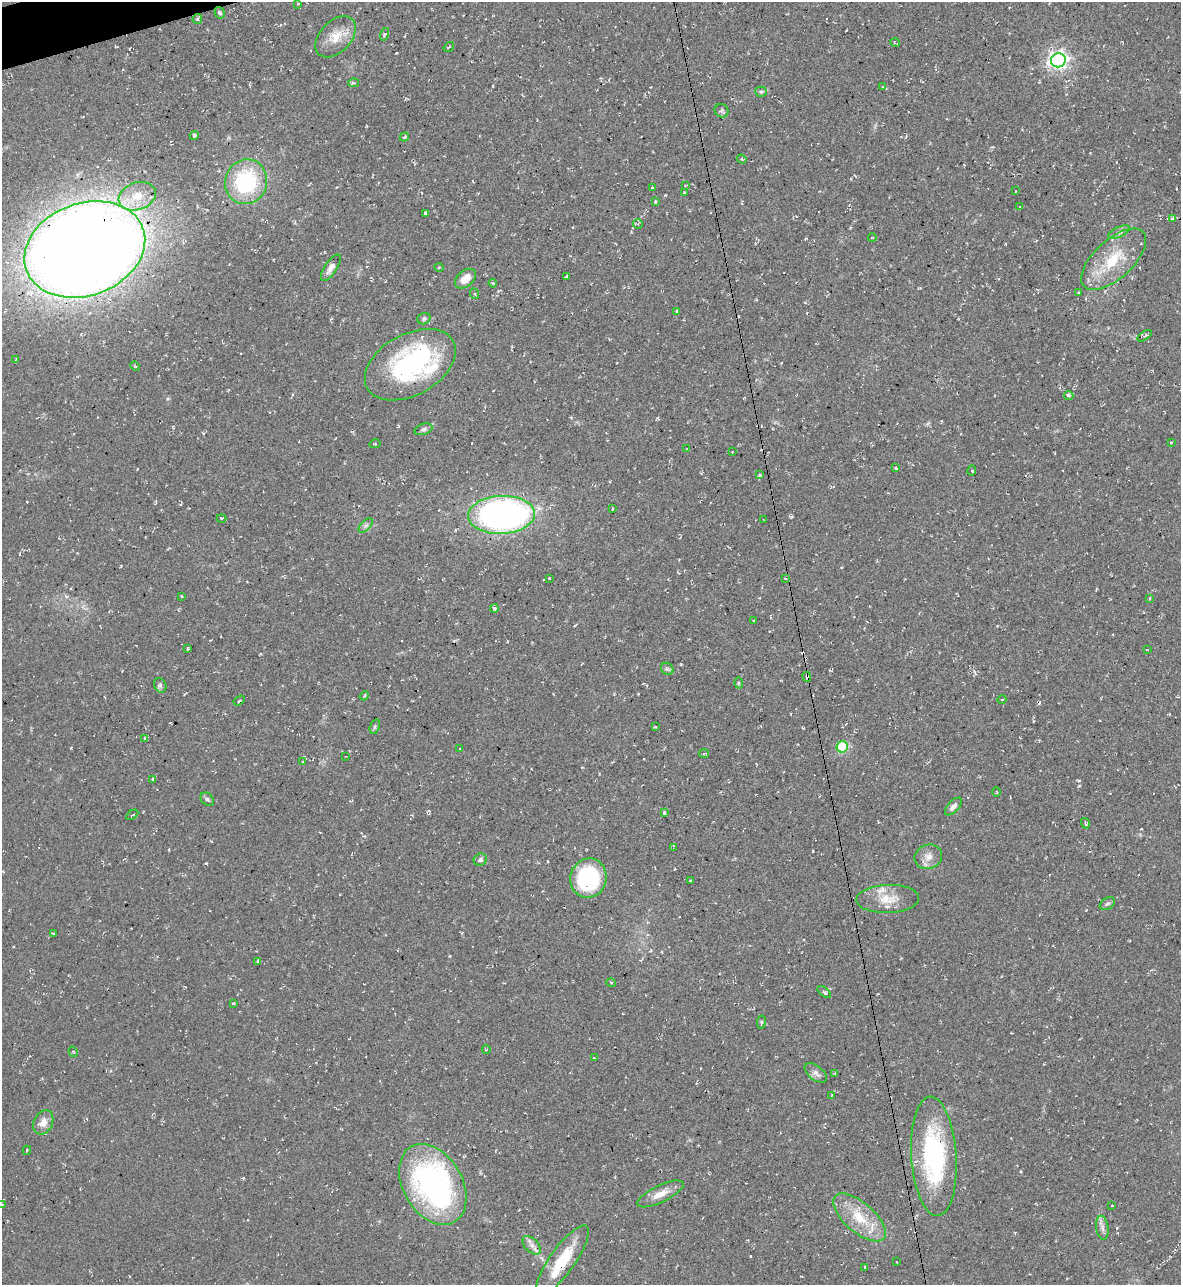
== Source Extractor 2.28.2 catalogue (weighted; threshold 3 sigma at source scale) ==
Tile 11 of 4 x 4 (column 3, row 3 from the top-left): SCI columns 2498-3676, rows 1285-2567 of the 5116 x 5134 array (HDU 1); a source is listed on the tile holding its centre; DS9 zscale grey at full resolution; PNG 1183 x 1287 px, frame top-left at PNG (2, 2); each listed source drawn as its Kron ellipse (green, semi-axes under 4 px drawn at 4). Shown black and unused: <1% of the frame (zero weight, under 2 of 3 exposures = <1% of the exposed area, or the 3 px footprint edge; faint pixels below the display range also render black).
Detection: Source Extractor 2.28.2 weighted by HDU 2 'WHT'; one run over the whole footprint, this tile lists its part. Background 0.0389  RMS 0.0094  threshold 0.0424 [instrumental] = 3 sigma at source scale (4.5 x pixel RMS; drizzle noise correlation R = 1.50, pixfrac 1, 0.05/0.05 arcsec/px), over >= 5 px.
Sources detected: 134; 1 inside a brighter object's white glare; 10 cosmic-ray / hot-pixel residue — neither listed nor drawn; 4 inside a brighter listed object's ellipse — not listed separately; the other 119 listed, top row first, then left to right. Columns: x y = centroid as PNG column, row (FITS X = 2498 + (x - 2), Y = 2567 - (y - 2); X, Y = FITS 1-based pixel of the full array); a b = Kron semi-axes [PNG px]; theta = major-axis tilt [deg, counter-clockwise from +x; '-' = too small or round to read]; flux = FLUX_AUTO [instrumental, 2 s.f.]
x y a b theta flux
298 4 3 2 - 0.84
220 13 6 4 -58 1.4
197 19 5 4 - 1.2
385 34 6 4 75 1.6
336 37 24 15 46 18
895 43 5 3 - 0.85
449 47 6 2 35 0.86
1058 60 7 7 - 470
353 83 5 4 - 1.3
882 87 4 2 - 0.81
761 92 5 5 - 1.7
722 111 7 6 - 2.1
194 135 5 4 - 1.9
404 137 5 3 - 1.4
742 159 5 4 - 1.2
246 182 23 21 69 87
685 185 3 2 - 0.74
652 188 3 3 - 2
1016 191 3 2 - 0.91
684 193 4 3 - 0.84
137 196 19 13 19 19
655 202 4 3 - 1.8
1019 207 3 3 - 2.2
426 213 4 3 - 7.3
1172 219 4 4 - 2
638 224 5 5 - 1.6
1119 232 12 5 24 3.4
872 238 4 3 - 0.66
85 249 62 46 20 2400
1114 259 40 19 42 41
331 268 15 6 57 5.9
439 268 5 3 - 1
566 276 4 3 - 0.96
465 279 12 8 40 10
493 283 4 3 - 0.96
1078 293 3 3 - 2
475 294 5 3 - 1.2
677 311 3 3 - 2.2
424 319 7 5 19 2.1
1145 336 8 3 34 1.6
15 360 3 2 - 0.72
410 365 49 30 29 130
135 366 5 3 - 1.2
1069 395 5 4 - 2.5
424 429 9 5 18 2.4
1171 443 3 3 - 1.7
375 444 5 3 - 0.94
687 449 3 2 - 0.74
732 452 3 2 - 0.66
896 468 4 3 - 1.3
972 470 5 3 - 1.5
760 475 3 3 - 1.5
612 509 3 2 - 1
501 515 33 19 3 350
222 518 5 2 - 0.8
764 520 3 2 - 0.61
366 526 9 5 47 2.5
549 578 3 2 - 0.7
785 578 4 2 - 0.68
181 596 3 2 - 2
1150 598 3 3 - 1.2
494 608 4 4 - 1.7
754 620 4 3 - 0.89
188 649 4 3 - 1.1
1147 649 3 2 - 0.65
667 669 7 5 -42 1.8
807 677 5 3 - 3.6
739 683 5 3 - 1.2
160 685 7 6 - 2.2
364 696 5 3 - 0.99
1002 699 4 3 - 0.73
239 701 6 2 34 0.93
375 727 7 4 71 1.7
655 727 3 2 - 1
145 738 4 3 - 1.8
842 747 6 5 - 61
460 749 3 2 - 0.92
704 754 5 3 - 0.88
346 756 3 2 - 0.7
303 761 3 2 - 0.69
153 779 3 3 - 7.3
996 792 5 3 - 0.77
207 799 7 5 -45 2.1
953 806 11 5 47 4.1
664 813 3 3 - 16
132 815 7 2 32 0.81
1085 823 5 3 - 1.5
673 848 4 2 - 0.93
928 857 14 12 20 8.1
480 860 7 6 - 2.5
588 878 20 18 73 94
690 881 3 2 - 0.75
888 899 31 14 2 19
1107 904 8 5 30 2
53 934 4 3 - 0.93
258 961 4 3 - 1.5
611 983 5 3 - 0.65
824 992 8 4 -37 1.9
233 1003 3 3 - 1.7
761 1022 7 3 81 1.1
486 1050 4 3 - 0.77
73 1052 5 4 - 1
594 1058 4 3 - 5
816 1073 13 7 -39 4.3
835 1073 4 3 - 0.87
832 1095 3 2 - 1.1
43 1122 13 9 62 8.3
27 1150 5 3 - 1.5
934 1156 60 22 -86 130
433 1184 43 29 -60 230
660 1194 25 8 25 11
2 1204 3 3 - 0.89
1112 1206 3 2 - 0.71
859 1217 32 15 -41 29
1102 1228 12 6 -82 4.2
532 1245 11 6 -45 4.8
563 1260 42 12 55 38
897 1262 3 2 - 0.53
865 1267 3 3 - 1.3
Overlapping masked pixels (flux is a lower limit): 2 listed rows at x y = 85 249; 807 677
Isophote crosses this tile's border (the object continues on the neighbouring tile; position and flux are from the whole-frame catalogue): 1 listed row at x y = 2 1204
Unlisted compact peaks at least as high as the median listed source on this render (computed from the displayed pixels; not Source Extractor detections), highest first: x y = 1079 781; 681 664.